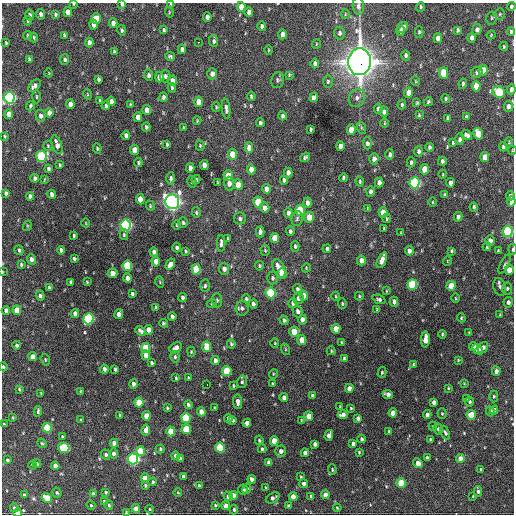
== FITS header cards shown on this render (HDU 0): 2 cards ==
NAXIS1  =                  512 / Axis length
NAXIS2  =                  512 / Axis length

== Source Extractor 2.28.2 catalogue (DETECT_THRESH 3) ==
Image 512 x 512 px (HDU 0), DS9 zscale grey, 1 PNG px = 1 image px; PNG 516 x 516 px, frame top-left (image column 1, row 512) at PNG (2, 3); each listed source drawn as its Kron ellipse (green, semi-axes under 4 px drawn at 4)
Background 1420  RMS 34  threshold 103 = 3 sigma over >= 5 px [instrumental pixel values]
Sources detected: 451; all 451 listed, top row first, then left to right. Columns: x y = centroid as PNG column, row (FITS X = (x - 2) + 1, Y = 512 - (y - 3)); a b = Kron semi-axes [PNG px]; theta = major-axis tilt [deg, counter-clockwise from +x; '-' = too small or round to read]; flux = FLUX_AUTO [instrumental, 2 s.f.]
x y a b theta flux
73 4 3 3 - 2.6e+03
122 4 3 3 - 4.8e+03
171 4 4 3 - 3.3e+03
358 6 9 5 -83 6.5e+03
511 6 4 3 - 5.6e+03
241 7 5 4 - 3.3e+04
420 7 5 3 - 3.3e+03
68 12 5 4 - 1.7e+04
169 12 5 3 - 2.2e+03
249 12 5 4 - 1.1e+04
41 14 5 4 - 8.8e+03
55 14 4 3 - 3.7e+03
345 14 5 3 - 2.0e+03
500 14 5 5 - 3.1e+03
30 15 5 4 - 7.0e+03
207 17 4 4 - 9.7e+03
491 18 6 5 - 3.1e+03
96 19 5 4 - 6.1e+04
28 21 4 3 - 2.7e+03
113 23 5 4 - 1.1e+04
94 24 5 4 - 1.4e+04
262 26 5 4 - 5.5e+03
402 27 6 4 36 1.3e+04
122 30 5 4 - 4.3e+03
164 30 4 3 - 3.5e+03
458 30 4 3 - 4.4e+03
477 30 5 4 - 1.1e+04
400 31 5 4 - 9.1e+03
419 32 5 4 - 3.0e+03
511 32 4 3 - 3.6e+03
339 33 6 5 - 5.5e+03
282 34 5 4 - 1.4e+04
27 35 4 2 - 2.2e+03
64 35 4 3 - 3.6e+03
491 35 4 3 - 1.9e+03
34 37 5 3 - 2.9e+03
438 38 5 4 - 1.4e+04
472 38 5 4 - 1.1e+04
214 41 6 4 -88 4.7e+03
89 42 5 4 - 1.2e+04
199 42 3 2 - 3.0e+03
6 43 4 3 - 2.6e+03
316 44 5 3 - 1.9e+03
504 47 4 3 - 2.6e+03
182 49 5 4 - 9.3e+03
269 50 4 3 - 1.9e+03
114 52 4 3 - 3.0e+03
406 55 5 4 - 4.4e+03
170 56 5 3 - 4.0e+03
29 59 4 3 - 3.2e+03
65 59 5 4 - 5.4e+03
360 62 13 11 87 3.0e+06
315 63 5 4 - 8.9e+03
483 70 5 4 - 5.0e+04
477 72 6 5 - 6.0e+03
49 73 4 3 - 1.4e+03
444 73 6 4 -88 6.6e+04
212 74 5 4 - 1.3e+04
148 75 6 4 -85 6.8e+03
289 75 3 3 - 2.4e+03
165 76 6 5 - 6.0e+03
159 77 5 4 - 2.2e+04
98 79 4 3 - 4.4e+03
277 80 8 6 83 5.6e+03
172 81 5 4 - 2.0e+04
328 81 6 5 - 4.2e+03
415 81 5 3 - 1.9e+03
463 84 5 3 - 4.3e+03
34 86 7 4 47 9.2e+03
476 86 5 4 - 2.9e+04
172 88 5 3 - 3.2e+03
511 89 5 3 - 1.2e+04
499 92 6 5 - 1.8e+05
408 93 5 4 - 2.0e+04
87 94 5 3 - 2.1e+03
251 96 4 3 - 3.3e+03
36 97 7 3 -90 3.0e+03
163 97 5 4 - 5.3e+03
314 97 5 4 - 6.9e+03
9 98 6 5 - 5.2e+05
357 98 9 7 57 9.9e+03
446 99 4 4 - 2.8e+03
100 101 3 3 - 2.7e+03
111 101 4 4 - 8.8e+03
199 102 5 4 - 2.5e+04
428 102 5 4 - 3.2e+03
417 103 3 2 - 2.4e+03
70 104 5 4 - 1.3e+04
130 104 4 3 - 2.5e+03
402 105 5 4 - 3.4e+03
30 106 4 3 - 3.2e+03
106 106 4 3 - 4.1e+03
508 106 5 4 - 1.1e+04
216 107 5 4 - 2.9e+03
226 109 10 4 -85 8.0e+03
378 109 5 4 - 9.5e+03
147 110 5 4 - 1.9e+04
384 112 5 4 - 8.7e+03
49 113 5 4 - 1.7e+04
9 114 5 4 - 2.3e+04
419 115 4 3 - 2.5e+03
41 116 6 5 - 1.1e+04
282 116 4 3 - 6.6e+03
138 117 5 4 - 1.8e+04
466 117 4 3 - 4.0e+03
448 118 4 3 - 4.2e+03
197 121 4 3 - 2.1e+03
260 123 4 3 - 4.5e+03
384 123 5 3 - 2.1e+03
146 127 4 3 - 4.2e+03
183 128 4 2 - 2.3e+03
362 128 6 4 -70 3.0e+03
310 129 4 3 - 2.9e+03
351 130 5 4 - 3.3e+04
478 134 6 4 -78 5.7e+04
126 135 5 4 - 1.0e+04
467 135 6 4 -37 6.9e+03
4 136 4 3 - 2.3e+03
460 139 6 4 85 5.9e+03
509 142 5 3 - 2.0e+03
367 143 6 4 -87 6.2e+03
453 143 3 3 - 2.6e+03
167 144 4 3 - 3.2e+03
57 145 10 4 -71 1.7e+04
48 146 5 5 - 2.8e+03
200 146 5 4 - 2.7e+03
340 146 5 4 - 1.3e+04
429 147 4 3 - 4.8e+03
503 147 4 3 - 4.7e+03
97 148 5 3 - 3.0e+03
249 148 5 4 - 2.0e+04
135 150 5 4 - 2.9e+04
512 150 4 3 - 1.7e+03
419 151 5 4 - 6.2e+03
232 154 5 4 - 3.9e+04
390 155 5 4 - 6.1e+03
41 156 5 5 - 2.9e+05
305 157 5 4 - 5.0e+03
485 157 5 4 - 2.7e+04
374 159 5 4 - 1.2e+04
442 161 4 3 - 5.5e+03
411 162 5 3 - 3.7e+03
138 163 4 3 - 3.1e+03
60 165 4 3 - 2.8e+03
204 165 5 4 - 2.0e+04
190 168 5 4 - 1.3e+04
48 169 4 4 - 4.3e+03
251 169 5 4 - 2.0e+04
424 169 5 4 - 3.3e+04
288 172 5 4 - 1.0e+04
443 174 4 3 - 1.9e+03
228 176 5 4 - 4.7e+04
35 178 4 3 - 5.3e+03
171 178 6 4 89 5.1e+03
343 178 4 3 - 3.5e+03
44 179 4 2 - 1.9e+03
196 180 4 3 - 3.6e+03
284 180 4 4 - 6.5e+03
192 182 6 4 -79 3.5e+03
217 182 3 2 - 1.9e+03
360 182 5 3 - 3.0e+03
379 183 5 4 - 1.1e+04
414 183 6 5 - 4.4e+05
450 183 5 4 - 1.1e+04
229 184 7 5 -86 1.2e+04
238 185 5 4 - 2.4e+04
266 189 5 4 - 1.3e+04
370 191 5 4 - 6.6e+03
6 193 4 3 - 5.1e+03
52 194 4 4 - 8.5e+03
444 195 4 3 - 3.9e+03
30 196 4 4 - 7.7e+03
510 196 5 4 - 5.7e+03
140 199 5 4 - 3.8e+04
511 201 5 4 - 9.4e+03
172 202 7 7 - 1.2e+06
258 202 5 5 - 8.0e+04
432 202 4 3 - 2.0e+03
308 203 5 4 - 1.1e+04
150 206 5 4 - 2.5e+03
474 207 4 3 - 4.8e+03
265 208 5 4 - 1.2e+04
367 208 3 2 - 1.7e+03
300 210 5 4 - 1.1e+05
383 212 5 4 - 3.4e+04
196 213 5 4 - 3.3e+03
288 213 5 4 - 7.6e+03
309 217 5 5 - 3.5e+04
458 217 5 4 - 7.3e+03
240 219 6 6 - 5.8e+03
297 219 7 5 85 4.7e+03
387 219 4 3 - 2.7e+03
86 223 4 3 - 1.6e+03
183 223 5 4 - 4.0e+03
126 225 5 5 - 5.8e+05
176 225 5 3 - 1.9e+03
27 226 5 3 - 2.0e+03
384 228 3 2 - 2.2e+03
290 231 4 3 - 5.2e+03
508 231 5 5 - 4.0e+05
260 232 6 4 88 7.4e+03
401 233 3 2 - 2.1e+03
74 235 3 2 - 3.0e+03
124 235 5 4 - 3.2e+03
227 238 4 2 - 1.8e+03
275 238 5 4 - 4.2e+04
490 241 5 5 - 9.9e+03
221 243 8 4 89 7.5e+03
295 246 5 4 - 4.3e+03
487 247 4 3 - 2.4e+03
176 248 5 3 - 5.9e+03
327 249 4 4 - 5.5e+03
513 249 5 2 - 3.4e+03
19 250 5 4 - 4.8e+03
61 250 4 4 - 7.9e+03
265 250 5 4 - 3.0e+03
498 250 4 3 - 2.3e+03
186 251 3 3 - 2.7e+03
409 251 5 4 - 1.1e+04
451 251 4 3 - 3.5e+03
154 252 4 4 - 7.8e+03
31 259 5 4 - 1.1e+04
74 259 4 3 - 5.0e+03
361 260 5 4 - 1.4e+04
382 260 8 4 65 1.9e+04
156 261 5 4 - 2.6e+04
447 261 5 3 - 1.7e+03
21 264 4 3 - 3.9e+03
170 264 6 4 62 1.3e+04
504 264 10 3 64 4.0e+03
127 266 5 4 - 1.6e+05
259 266 5 4 - 3.4e+03
279 268 10 5 -66 2.7e+04
306 268 4 3 - 2.1e+03
196 269 5 4 - 7.9e+04
224 269 6 5 - 1.0e+04
509 270 5 4 - 3.2e+04
2 272 4 2 - 2.1e+03
112 273 5 5 - 2.6e+04
282 273 5 4 - 5.0e+04
127 278 5 4 - 1.6e+04
272 278 6 5 - 4.9e+03
71 282 4 3 - 4.9e+03
87 282 3 2 - 2.1e+03
160 282 5 3 - 2.1e+03
412 285 5 5 - 2.0e+05
205 286 6 4 86 4.2e+03
451 286 5 4 - 4.9e+04
49 287 3 3 - 2.9e+03
500 287 9 6 -71 6.3e+03
507 288 6 5 - 4.0e+03
297 289 5 4 - 5.5e+03
387 291 4 2 - 1.7e+03
271 293 5 5 - 2.0e+05
132 294 4 3 - 4.2e+03
40 296 5 4 - 6.6e+03
304 296 5 4 - 2.1e+04
336 296 4 3 - 1.9e+03
359 296 4 3 - 2.5e+03
183 297 4 3 - 7.3e+03
298 298 6 5 - 8.0e+03
455 298 4 3 - 1.7e+03
246 299 4 4 - 3.8e+03
379 299 7 4 -21 4.8e+03
217 300 7 5 -88 4.1e+03
394 302 5 4 - 9.1e+03
508 302 5 4 - 6.9e+03
212 303 5 3 - 2.0e+03
293 303 5 4 - 6.5e+03
253 304 4 4 - 6.7e+03
342 304 5 4 - 2.7e+03
156 308 4 3 - 5.3e+03
242 308 7 6 - 6.4e+03
377 309 4 3 - 2.1e+03
6 310 4 4 - 9.3e+03
17 310 5 4 - 3.5e+04
298 311 6 4 -77 7.1e+03
75 313 4 4 - 1.3e+04
119 314 5 4 - 1.2e+04
500 315 3 3 - 2.0e+03
172 316 4 3 - 6.0e+03
461 318 4 4 - 2.5e+03
89 319 5 5 - 3.0e+05
302 319 5 4 - 1.3e+04
284 320 5 4 - 4.9e+03
164 323 4 3 - 3.7e+03
336 329 5 4 - 3.4e+04
149 330 4 4 - 2.0e+04
140 331 6 4 -40 6.6e+03
294 331 5 5 - 3.9e+04
469 333 3 3 - 2.6e+03
442 334 4 3 - 2.5e+03
425 339 8 4 87 2.7e+04
302 340 5 4 - 3.6e+04
341 342 3 3 - 2.0e+03
275 343 4 4 - 2.1e+03
231 344 4 3 - 3.6e+03
17 345 4 4 - 5.3e+03
473 346 4 4 - 1.5e+04
207 347 5 4 - 5.4e+04
483 347 6 4 55 7.6e+03
146 348 5 4 - 1.1e+05
176 348 6 5 - 1.5e+04
285 349 6 4 -72 2.6e+03
477 349 6 4 -47 2.2e+04
331 351 4 3 - 2.3e+03
191 352 5 4 - 2.5e+03
146 355 5 4 - 1.8e+04
33 357 4 4 - 2.0e+04
175 357 6 4 -77 4.1e+03
344 358 3 3 - 3.2e+03
45 360 6 4 -72 2.8e+03
458 360 4 3 - 2.1e+03
215 361 4 4 - 1.5e+04
151 363 4 3 - 4.8e+03
413 365 3 2 - 2.6e+03
3 367 4 3 - 4.6e+03
104 369 4 3 - 7.7e+03
115 369 4 3 - 4.3e+03
227 371 5 4 - 8.9e+04
496 371 4 4 - 9.6e+03
382 372 5 4 - 3.0e+03
273 374 5 3 - 1.9e+03
176 378 4 3 - 2.8e+03
188 378 3 3 - 2.4e+03
242 382 6 4 73 3.9e+03
464 383 4 2 - 1.6e+03
133 384 5 4 - 8.0e+03
207 384 2 2 - 1.6e+03
272 384 3 3 - 2.9e+03
233 386 3 2 - 2.3e+03
349 388 4 4 - 1.6e+04
448 388 4 3 - 2.2e+03
19 389 4 2 - 3.0e+03
80 391 4 3 - 2.1e+03
41 393 3 2 - 1.9e+03
388 394 5 4 - 1.2e+04
312 396 4 3 - 5.1e+03
494 396 6 4 89 3.3e+03
284 398 4 4 - 1.1e+04
466 399 3 3 - 2.1e+03
139 402 5 4 - 7.5e+04
237 402 7 4 -85 9.8e+03
434 402 4 4 - 1.1e+04
469 402 5 4 - 3.9e+03
188 405 4 4 - 5.7e+03
340 406 3 2 - 1.8e+03
167 408 4 3 - 2.5e+03
214 408 3 2 - 2.4e+03
351 408 3 2 - 2.0e+03
494 410 4 4 - 1.0e+04
38 411 5 3 - 4.1e+03
490 411 5 4 - 6.9e+03
201 412 4 4 - 2.0e+04
393 413 4 4 - 1.9e+04
427 414 4 4 - 7.9e+03
442 414 5 4 - 2.8e+03
120 415 4 3 - 2.4e+03
343 415 5 4 - 1.2e+04
471 415 5 4 - 5.5e+04
146 416 4 4 - 3.2e+04
309 416 5 4 - 2.6e+04
13 418 4 3 - 2.4e+03
186 418 5 4 - 1.4e+05
228 418 4 3 - 4.9e+03
358 418 4 3 - 6.6e+03
81 420 4 3 - 3.3e+03
233 420 4 3 - 3.7e+03
301 420 4 2 - 1.5e+03
247 423 4 4 - 1.4e+04
4 424 3 3 - 2.5e+03
433 426 4 3 - 2.4e+03
47 428 5 4 - 1.2e+05
186 429 5 4 - 8.8e+04
438 429 5 4 - 5.9e+03
146 430 5 4 - 1.7e+04
171 431 5 4 - 5.4e+04
389 432 3 3 - 4.1e+03
445 433 7 4 -66 4.5e+03
329 435 5 4 - 1.4e+04
62 437 4 3 - 3.0e+03
362 439 4 3 - 5.6e+03
430 439 3 2 - 2.3e+03
259 440 5 3 - 3.1e+03
274 441 5 4 - 4.0e+04
42 443 5 4 - 2.8e+03
114 443 4 4 - 1.4e+04
353 443 4 4 - 8.2e+03
315 444 4 4 - 8.2e+03
64 448 5 5 - 1.5e+05
220 448 5 4 - 1.5e+05
160 449 4 3 - 3.2e+03
262 449 4 3 - 3.8e+03
141 451 5 4 - 8.2e+04
281 451 5 5 - 1.1e+04
359 452 3 3 - 2.3e+03
305 453 4 4 - 1.1e+04
106 454 5 4 - 5.2e+03
113 454 5 4 - 7.5e+03
175 456 4 4 - 7.7e+03
180 458 4 3 - 4.5e+03
427 458 4 3 - 4.3e+03
133 459 5 5 - 5.4e+05
460 459 4 4 - 2.4e+04
7 460 3 3 - 4.4e+03
269 462 4 4 - 1.2e+04
418 463 5 4 - 1.9e+04
37 464 4 3 - 3.1e+03
32 465 4 3 - 2.1e+03
55 466 4 4 - 1.6e+04
480 469 3 2 - 2.0e+03
332 470 5 3 - 2.7e+03
183 476 4 3 - 5.3e+03
301 477 3 3 - 2.1e+03
145 478 4 4 - 2.1e+04
252 479 4 4 - 1.0e+04
153 482 4 4 - 3.7e+03
401 483 5 4 - 7.8e+04
304 484 4 4 - 8.6e+03
145 485 3 3 - 3.6e+03
199 485 3 3 - 3.1e+03
266 488 4 3 - 2.8e+03
243 489 5 5 - 4.6e+03
247 489 5 4 - 3.2e+03
478 491 5 4 - 5.0e+03
106 492 4 3 - 3.8e+03
57 493 5 4 - 3.1e+03
178 493 4 3 - 1.8e+03
93 494 4 3 - 8.0e+03
24 495 4 3 - 2.5e+03
233 495 4 4 - 1.6e+04
325 495 4 4 - 2.1e+04
228 496 4 4 - 1.1e+04
473 496 4 2 - 1.7e+03
293 497 4 4 - 2.5e+04
311 497 4 4 - 5.9e+03
47 498 5 4 - 4.6e+04
273 498 7 4 32 7.0e+03
104 501 4 3 - 2.7e+03
91 505 5 4 - 2.3e+03
109 505 5 3 - 3.0e+03
215 505 3 3 - 3.3e+03
226 506 4 4 - 1.2e+04
289 506 4 3 - 4.5e+03
14 508 4 3 - 4.5e+03
337 508 4 3 - 2.3e+03
136 509 4 4 - 1.8e+04
150 509 4 4 - 1.8e+03
234 510 5 4 - 4.6e+03
126 512 4 3 - 2.3e+03
18 513 4 3 - 3.4e+04
At the frame edge (FLAGS 8, measured only in part): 15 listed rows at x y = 73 4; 122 4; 171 4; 358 6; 511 6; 511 89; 9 98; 508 106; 512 150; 511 201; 508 231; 513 249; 2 272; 3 367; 18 513